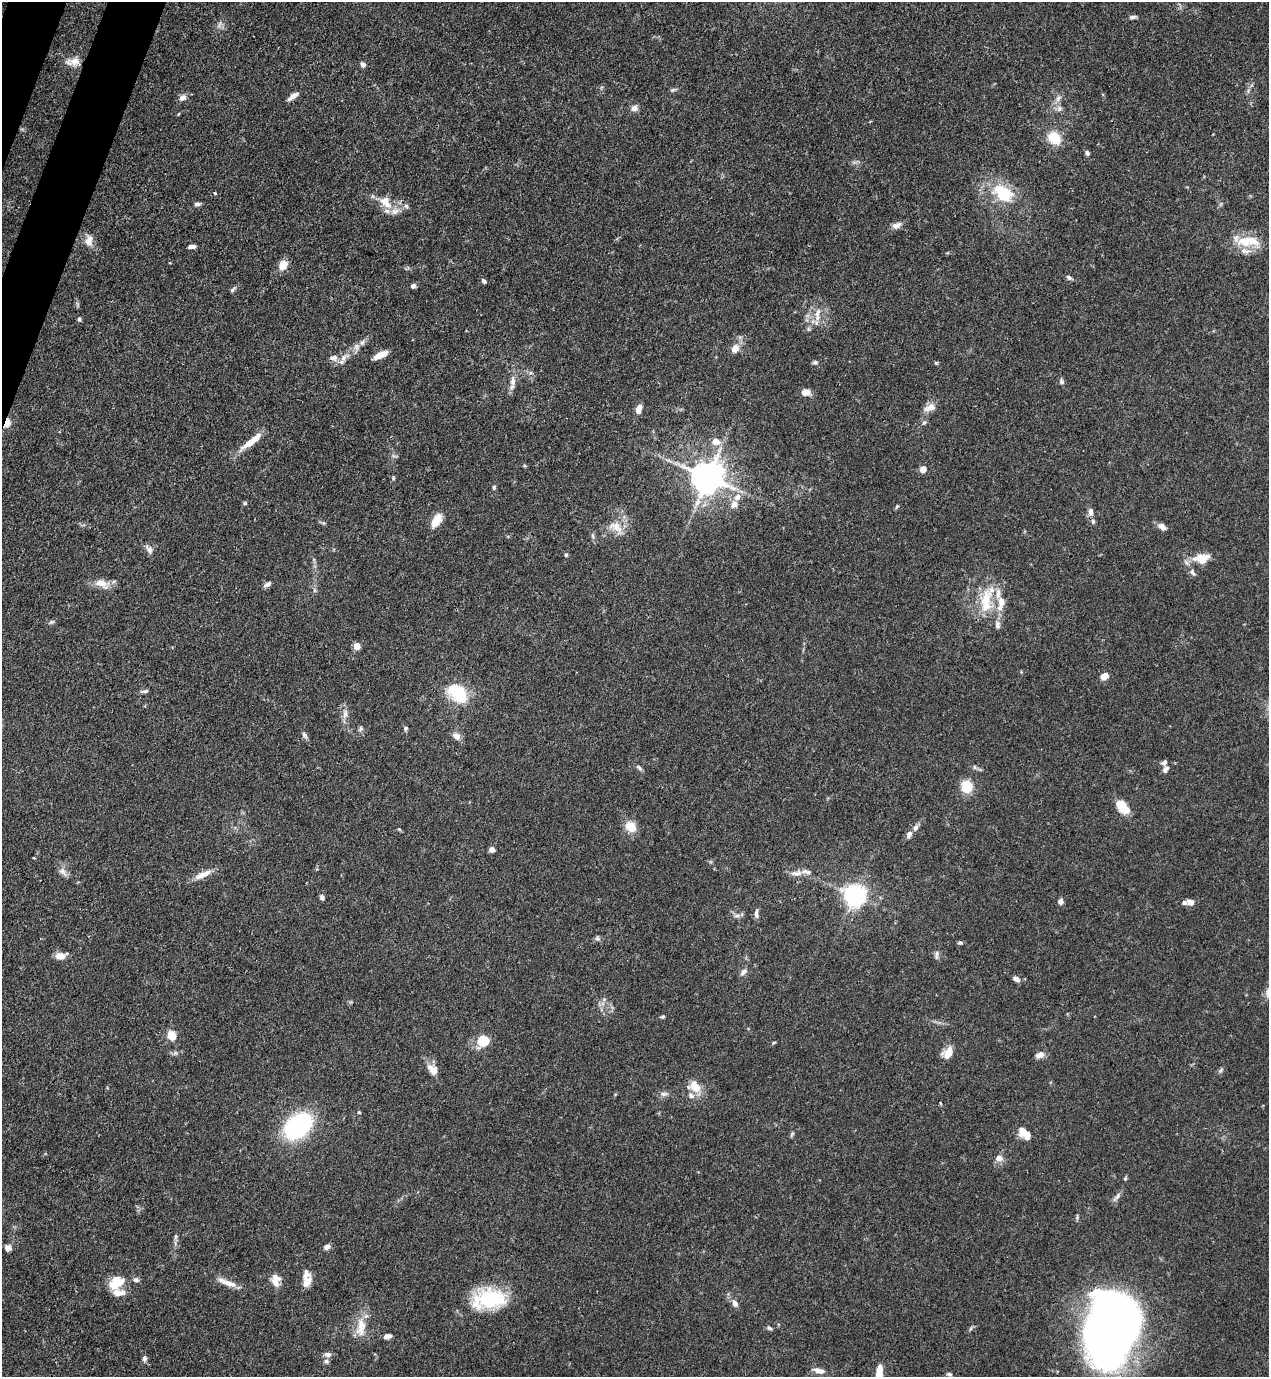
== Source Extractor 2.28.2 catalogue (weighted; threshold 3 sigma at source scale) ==
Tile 11 of 4 x 4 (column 3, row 3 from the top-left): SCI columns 2760-4026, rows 1420-2794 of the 5646 x 5587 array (HDU 1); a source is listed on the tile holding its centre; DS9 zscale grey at full resolution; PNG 1271 x 1379 px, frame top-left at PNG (2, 2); no overlay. Shown black and unused: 2% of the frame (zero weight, under 3 of 4 exposures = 7% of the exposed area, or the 3 px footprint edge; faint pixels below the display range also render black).
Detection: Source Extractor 2.28.2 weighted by HDU 2 'WHT'; one run over the whole footprint, this tile lists its part. Background 0.0767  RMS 0.0036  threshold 0.0162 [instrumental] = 3 sigma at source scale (4.5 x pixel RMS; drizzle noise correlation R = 1.50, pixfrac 1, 0.05/0.05 arcsec/px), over >= 5 px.
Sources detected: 155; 1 inside a brighter object's white glare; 1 long thin detection or spike segment (spike, bleed or trail) — not listed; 16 inside a brighter listed object's ellipse — not listed separately; the other 137 listed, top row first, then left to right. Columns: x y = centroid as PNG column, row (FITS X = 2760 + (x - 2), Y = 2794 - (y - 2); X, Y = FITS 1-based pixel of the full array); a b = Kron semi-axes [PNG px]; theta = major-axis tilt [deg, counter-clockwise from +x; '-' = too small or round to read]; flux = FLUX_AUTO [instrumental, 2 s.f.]
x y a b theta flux
1132 17 9 5 7 0.92
75 61 16 11 7 3.8
363 64 7 5 -55 1.1
673 90 8 5 20 0.69
293 96 14 5 35 2.3
183 98 10 7 32 1.8
1058 98 11 5 53 1.5
634 108 8 7 - 1.9
1059 109 9 6 74 1.3
178 114 5 3 - 0.28
1054 138 16 13 -40 8
1087 153 5 4 - 1
215 193 3 3 - 0.65
1003 193 25 18 -36 16
386 202 22 13 -51 6.1
197 204 8 5 6 0.99
406 206 6 6 - 0.8
896 225 13 7 22 1.9
89 240 16 10 79 3
1245 241 28 15 5 9.4
192 246 8 4 5 1.6
283 265 10 8 54 4.9
1069 278 8 5 -38 0.84
484 281 7 5 -47 0.84
413 286 6 5 - 1.2
232 289 10 4 40 0.74
817 315 21 8 88 3.9
79 319 6 4 -81 0.73
362 342 9 6 62 1.3
735 348 12 9 62 3.1
380 355 16 6 26 4
343 358 18 8 38 3.6
815 362 7 5 1 0.77
936 363 5 4 - 0.43
513 381 15 7 88 2.5
1061 381 8 6 -68 0.92
806 392 10 7 7 2.9
930 407 16 8 18 2.9
638 410 10 6 66 2.9
7 423 9 6 71 4.3
924 423 6 5 - 0.66
716 442 11 9 -4 3.5
249 443 31 8 34 5.2
923 469 4 4 - 6.8
708 477 9 9 - 770
393 478 5 5 - 0.49
494 487 6 5 - 0.57
737 497 12 8 47 2.8
245 503 5 5 - 0.54
897 506 7 4 58 0.47
1091 512 10 6 -90 1.7
437 520 18 9 59 5.1
1093 521 8 5 -89 0.94
616 527 24 13 -36 5.3
1162 527 12 7 -31 1.9
593 536 8 4 83 0.71
149 550 13 8 -57 1.8
566 555 5 5 - 0.52
1201 558 21 12 5 6.5
1193 573 11 6 -53 1.2
101 583 19 10 -19 4.5
267 584 10 5 29 1.3
986 599 33 15 65 13
1001 603 24 10 81 5.7
357 646 5 4 - 7.6
1104 676 8 5 44 4.1
144 691 11 4 9 0.88
458 693 23 15 -46 17
345 713 13 6 85 2.1
406 728 5 5 - 0.73
361 729 8 6 54 0.78
304 735 11 5 -60 1
456 736 10 8 -42 2.2
975 767 6 4 -70 0.55
639 768 10 5 -45 0.89
1165 769 10 6 56 1.4
967 787 11 9 -89 9.8
1122 806 14 8 -54 12
630 827 12 10 -42 6.1
399 829 5 4 - 0.41
909 834 11 6 72 1.5
492 849 4 4 - 3.5
63 872 15 7 -47 1.9
796 873 19 8 4 2.6
203 875 25 8 24 3.9
855 895 7 7 - 270
322 897 5 5 - 1.1
1061 901 6 5 - 1.6
1190 902 6 5 - 2.9
1184 903 6 5 - 1.3
756 914 13 5 -89 1.2
737 916 10 5 0 1.2
598 938 7 6 - 0.84
960 943 6 5 - 0.68
937 955 14 5 86 1.2
60 956 11 8 0 3.3
743 972 12 6 50 1.5
1016 979 9 5 -30 1.6
663 1017 6 5 - 0.53
172 1036 12 9 -71 4
483 1041 7 7 - 16
774 1042 5 3 - 0.36
947 1053 17 10 56 4
1040 1055 10 7 23 2.2
430 1067 11 10 - 2.5
1221 1070 9 4 42 0.69
694 1086 16 12 -37 5.7
664 1094 10 6 4 1.3
940 1103 5 3 - 0.29
359 1112 5 4 - 0.4
298 1126 26 18 40 48
1024 1133 16 9 -41 4.9
792 1134 7 4 38 0.59
999 1158 8 7 - 2.5
1125 1178 6 4 70 0.5
1117 1197 16 5 48 1.4
176 1236 7 5 72 0.72
327 1247 8 6 20 1.5
8 1248 6 6 - 2.3
117 1280 17 11 -18 5.4
136 1280 8 6 -24 1
276 1280 15 10 -88 3.7
307 1282 15 9 62 3.5
227 1283 28 7 -20 4
119 1293 17 9 -11 3.9
489 1299 39 22 6 24
735 1303 10 7 -63 1.6
361 1327 29 13 86 6.7
769 1328 7 5 -28 0.77
1111 1328 63 43 76 310
387 1336 9 5 9 1.6
328 1354 9 6 0 1.6
144 1358 7 5 89 1.2
326 1361 7 6 - 0.98
819 1371 16 6 -12 2.6
879 1374 20 7 83 6.3
949 1374 7 4 -9 0.75
Overlapping masked pixels (flux is a lower limit): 1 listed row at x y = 7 423
Isophote crosses this tile's border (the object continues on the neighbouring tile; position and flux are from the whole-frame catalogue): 1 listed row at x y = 879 1374